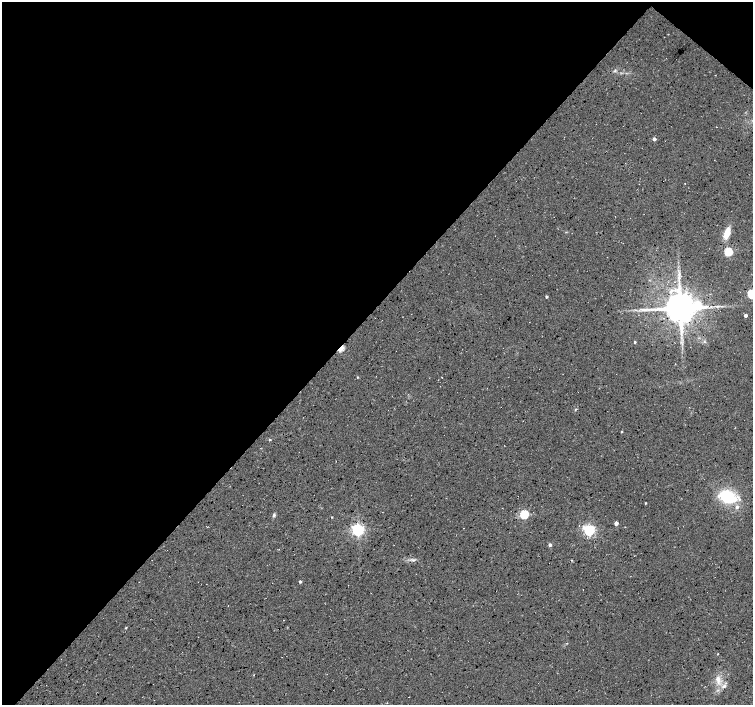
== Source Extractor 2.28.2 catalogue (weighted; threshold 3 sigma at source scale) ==
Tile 2 of 4 x 4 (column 2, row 1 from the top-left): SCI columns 1507-3007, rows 4452-5856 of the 6008 x 6025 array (HDU 1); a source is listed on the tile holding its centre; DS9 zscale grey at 2 x 2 block average (1 PNG px = mean of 2 x 2 image px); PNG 755 x 707 px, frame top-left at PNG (2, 2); no overlay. Shown black and unused: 45% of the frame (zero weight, under 3 of 4 exposures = <1% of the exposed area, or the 3 px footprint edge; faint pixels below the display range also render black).
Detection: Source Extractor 2.28.2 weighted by HDU 2 'WHT'; one run over the whole footprint, this tile lists its part. Background 0.0552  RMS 0.0068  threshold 0.0305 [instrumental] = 3 sigma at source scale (4.5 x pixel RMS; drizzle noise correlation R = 1.50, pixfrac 1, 0.0396/0.0396 arcsec/px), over >= 5 px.
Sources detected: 35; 1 inside a brighter object's white glare — not listed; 1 inside a brighter listed object's ellipse — not listed separately; the other 33 listed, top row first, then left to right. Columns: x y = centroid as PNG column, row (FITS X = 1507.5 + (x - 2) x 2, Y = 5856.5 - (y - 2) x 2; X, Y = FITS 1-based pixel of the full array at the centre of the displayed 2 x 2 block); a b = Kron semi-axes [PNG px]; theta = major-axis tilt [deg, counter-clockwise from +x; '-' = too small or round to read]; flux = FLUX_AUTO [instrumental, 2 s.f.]
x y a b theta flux
615 70 5 2 - 1.8
654 139 3 3 - 4.8
685 183 2 2 - 0.6
727 233 10 5 70 27
728 251 3 3 - 94
679 275 8 2 -78 4.3
752 293 4 3 - 110
546 296 2 2 - 2.6
680 308 8 8 - 3800
745 315 3 2 - 5.1
635 342 3 2 - 1.9
341 348 4 2 - 51
357 377 3 2 - 1.2
442 377 2 2 - 0.64
576 409 3 2 - 1.2
621 432 3 2 - 1.4
270 439 3 2 - 1.9
728 497 21 14 -26 70
645 503 2 2 - 1.5
524 514 4 3 - 100
274 515 5 4 - 2.7
332 517 2 2 - 1.1
616 523 3 2 - 11
358 530 4 4 - 360
589 530 4 4 - 260
550 545 3 3 - 4.3
413 560 6 3 3 3.1
300 581 3 2 - 2.6
228 606 2 2 - 0.57
718 654 2 2 - 0.9
254 675 2 2 - 0.59
718 680 13 6 -87 13
724 686 6 4 55 4.9
Overlapping masked pixels (flux is a lower limit): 1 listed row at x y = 341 348
Isophote crosses this tile's border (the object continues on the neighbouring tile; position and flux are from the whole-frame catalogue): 1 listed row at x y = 752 293
Diffuse or blended objects may show on this block-average render without a row.